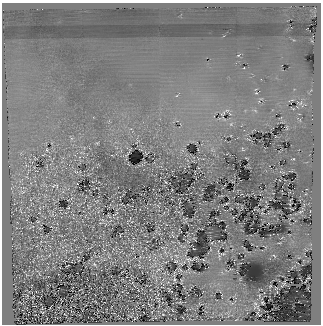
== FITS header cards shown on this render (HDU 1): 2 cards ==
NAXIS1  =                  319
NAXIS2  =                  322

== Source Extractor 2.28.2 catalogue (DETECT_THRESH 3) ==
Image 319 x 322 px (HDU 1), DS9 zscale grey, 1 PNG px = 1 image px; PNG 323 x 326 px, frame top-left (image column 1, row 322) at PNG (2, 3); no overlay
Background 257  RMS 13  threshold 39.1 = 3 sigma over >= 5 px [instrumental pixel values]
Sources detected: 60; all 60 listed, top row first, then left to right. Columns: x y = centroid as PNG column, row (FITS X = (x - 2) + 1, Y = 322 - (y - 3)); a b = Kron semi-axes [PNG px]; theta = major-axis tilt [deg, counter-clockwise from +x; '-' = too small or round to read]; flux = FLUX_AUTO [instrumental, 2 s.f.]
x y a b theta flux
238 55 5 4 - 840
256 93 3 2 - 680
177 95 6 3 21 1300
261 99 5 3 - 700
300 103 10 8 -39 2700
255 110 6 4 -21 1300
223 113 7 3 45 1800
231 124 7 5 47 1900
287 128 8 4 -90 1100
71 138 8 5 -52 1900
137 142 5 2 - 500
97 143 4 3 - 1100
243 149 4 3 - 710
47 150 6 4 -73 1200
82 153 11 4 -5 2300
127 154 5 2 - 950
35 159 4 2 - 660
293 159 3 2 - 640
76 172 7 3 -19 1500
54 186 7 3 30 1400
57 186 8 3 -85 1400
23 192 8 5 6 2500
97 201 8 5 24 1500
226 203 3 2 - 750
88 206 10 7 -66 2600
68 208 3 2 - 550
20 211 6 2 -69 680
300 212 7 4 29 960
115 214 8 2 35 1100
109 216 4 2 - 750
102 220 9 4 -27 2000
38 222 4 2 - 740
100 223 6 2 -4 810
162 247 6 3 0 830
132 248 3 2 - 440
165 252 7 4 -58 1600
223 254 8 3 12 1200
176 256 7 5 -43 2100
274 256 6 2 -44 740
219 257 5 2 - 1100
190 259 11 4 9 2400
176 261 4 3 - 830
94 264 7 4 -37 1400
158 270 9 5 33 2800
180 270 8 2 -50 1000
308 278 3 2 - 600
156 279 12 2 90 1600
174 280 4 3 - 1300
181 281 5 2 - 720
283 284 5 3 - 1200
270 286 3 2 - 640
169 289 4 2 - 730
158 299 6 2 -52 610
232 303 6 3 19 1100
255 303 9 6 -60 2500
262 303 3 3 - 1100
149 304 3 2 - 250
259 309 6 4 -64 1400
163 314 3 2 - 520
258 314 5 2 - 700